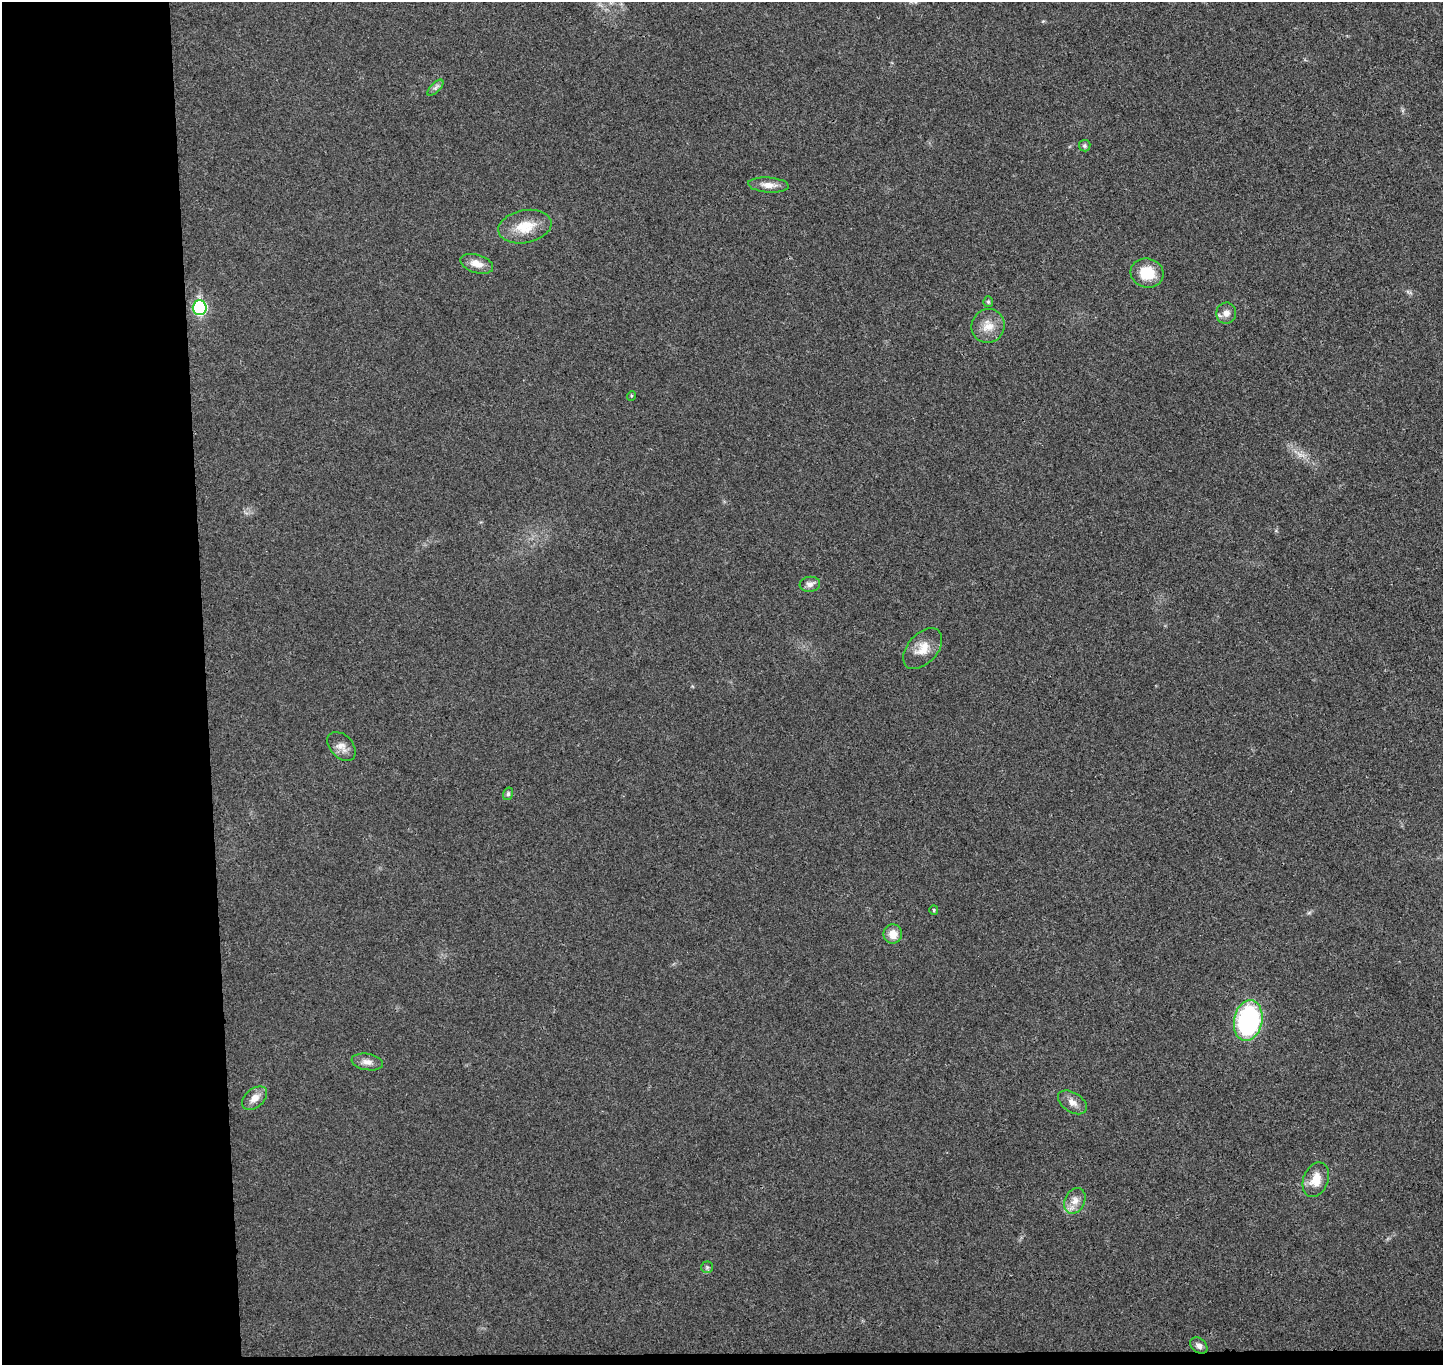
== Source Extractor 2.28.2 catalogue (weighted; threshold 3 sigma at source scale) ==
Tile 7 of 3 x 3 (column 1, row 3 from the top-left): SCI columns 56-1496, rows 132-1494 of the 4436 x 4365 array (HDU 1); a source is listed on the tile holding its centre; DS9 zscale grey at full resolution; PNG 1445 x 1367 px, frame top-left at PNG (2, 2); each listed source drawn as its Kron ellipse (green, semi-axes under 4 px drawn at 4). Shown black and unused: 15% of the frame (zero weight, under 3 of 4 exposures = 6% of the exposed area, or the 3 px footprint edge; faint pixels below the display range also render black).
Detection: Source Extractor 2.28.2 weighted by HDU 2 'WHT'; one run over the whole footprint, this tile lists its part. Background 0.0268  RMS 0.006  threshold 0.0269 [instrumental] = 3 sigma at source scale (4.5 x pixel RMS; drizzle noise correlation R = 1.50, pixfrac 1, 0.05/0.05 arcsec/px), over >= 5 px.
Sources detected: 25; all 25 listed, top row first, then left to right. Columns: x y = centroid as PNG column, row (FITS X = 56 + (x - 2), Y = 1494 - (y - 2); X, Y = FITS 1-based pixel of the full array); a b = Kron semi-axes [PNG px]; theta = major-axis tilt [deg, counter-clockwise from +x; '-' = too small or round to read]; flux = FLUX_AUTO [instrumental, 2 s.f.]
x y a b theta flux
435 88 10 5 45 1.8
1085 146 6 6 - 1.1
769 185 20 7 -4 5
525 227 27 16 11 15
477 264 17 9 -17 6.2
1147 273 17 14 -15 15
988 302 5 5 - 1.1
200 308 7 7 - 71
1226 313 10 10 - 4
988 326 17 16 - 8.6
631 396 5 3 - 0.59
810 584 10 7 6 2.8
923 649 24 15 48 9.8
341 746 17 11 -46 5.1
508 794 6 5 - 1.2
934 910 5 4 - 0.66
893 934 9 9 - 6.5
1248 1021 20 14 79 97
367 1062 16 8 -10 4
255 1098 14 9 40 4.9
1072 1102 16 9 -32 4.5
1316 1180 18 12 68 9.4
1075 1201 13 10 64 5.3
707 1267 6 6 - 1.2
1199 1346 9 7 -39 2.6